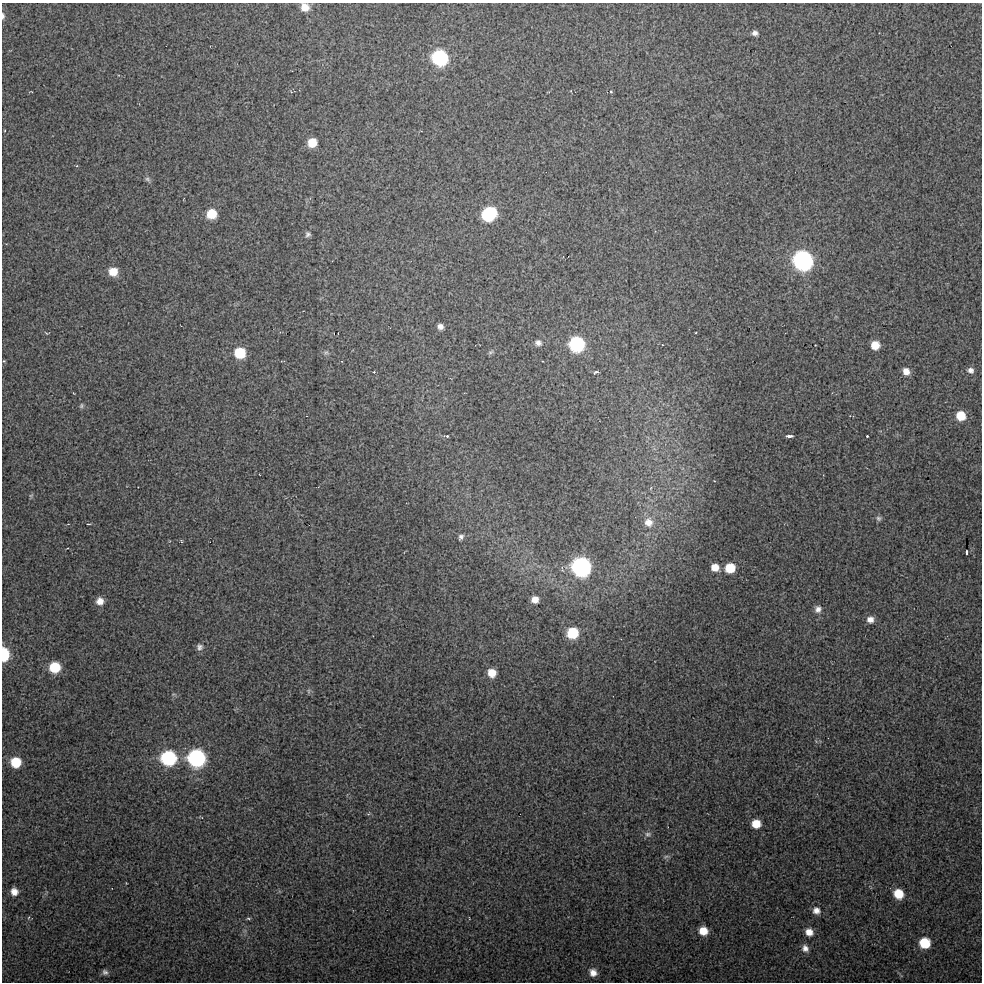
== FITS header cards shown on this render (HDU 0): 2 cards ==
NAXIS1  =                  980 / Axis length
NAXIS2  =                  980 / Axis length

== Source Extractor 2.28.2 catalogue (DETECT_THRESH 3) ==
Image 980 x 980 px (HDU 0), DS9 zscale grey, 1 PNG px = 1 image px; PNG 984 x 984 px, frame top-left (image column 1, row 980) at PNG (2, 3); no overlay
Background 64.8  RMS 2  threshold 5.95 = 3 sigma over >= 5 px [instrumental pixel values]
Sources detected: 68; all 68 listed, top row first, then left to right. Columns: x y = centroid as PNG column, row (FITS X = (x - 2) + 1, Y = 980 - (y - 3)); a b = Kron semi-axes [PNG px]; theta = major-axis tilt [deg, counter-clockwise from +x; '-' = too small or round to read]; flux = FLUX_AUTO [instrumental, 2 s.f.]
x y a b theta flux
305 7 8 8 - 1400
3 16 9 4 88 350
755 33 7 5 -7 490
440 58 10 9 - 22000
611 92 4 3 - 150
312 143 8 8 - 2400
147 179 8 6 -18 300
212 214 8 8 - 3200
489 214 11 9 34 12000
308 234 7 6 - 340
803 261 10 9 - 55000
113 272 9 8 - 1900
440 326 6 6 - 580
46 333 6 3 -44 140
538 343 9 8 - 560
577 344 9 9 - 19000
815 345 2 2 - 80
875 345 7 7 - 1900
326 352 7 4 1 260
491 352 9 4 27 250
240 353 9 8 - 5300
4 361 4 4 - 130
970 370 8 7 - 530
906 371 9 8 - 1000
374 372 3 3 - 150
597 372 5 3 - 300
81 406 7 5 73 230
850 416 4 3 - 90
961 416 8 8 - 2600
447 436 4 3 - 240
789 436 6 3 1 640
867 436 3 3 - 190
31 496 6 5 - 200
878 518 7 7 - 320
648 522 12 11 - 1300
88 524 3 3 - 140
461 537 9 6 61 390
68 548 3 2 - 71
966 552 5 2 - 130
581 567 10 9 - 53000
715 567 9 8 - 1400
730 568 8 8 - 3100
535 600 7 7 - 1100
100 601 8 8 - 1100
818 609 9 8 - 670
870 619 8 7 - 780
572 633 9 9 - 5100
200 647 9 8 - 530
4 654 9 6 -90 8600
55 667 8 8 - 4600
492 673 8 7 - 1800
308 691 7 4 -90 210
168 758 10 9 - 17000
197 758 10 10 - 31000
16 762 9 8 - 3600
756 824 8 7 - 1900
648 834 9 6 0 370
666 856 10 4 11 270
14 892 8 7 - 990
898 894 8 7 - 2700
816 911 9 8 - 810
248 918 7 3 -1 180
703 931 7 7 - 1800
809 932 9 8 - 1100
925 943 8 8 - 4200
805 948 9 8 - 740
105 972 7 6 - 410
593 973 9 8 - 960
At the frame edge (FLAGS 8, measured only in part): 3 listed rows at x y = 305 7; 3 16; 4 654